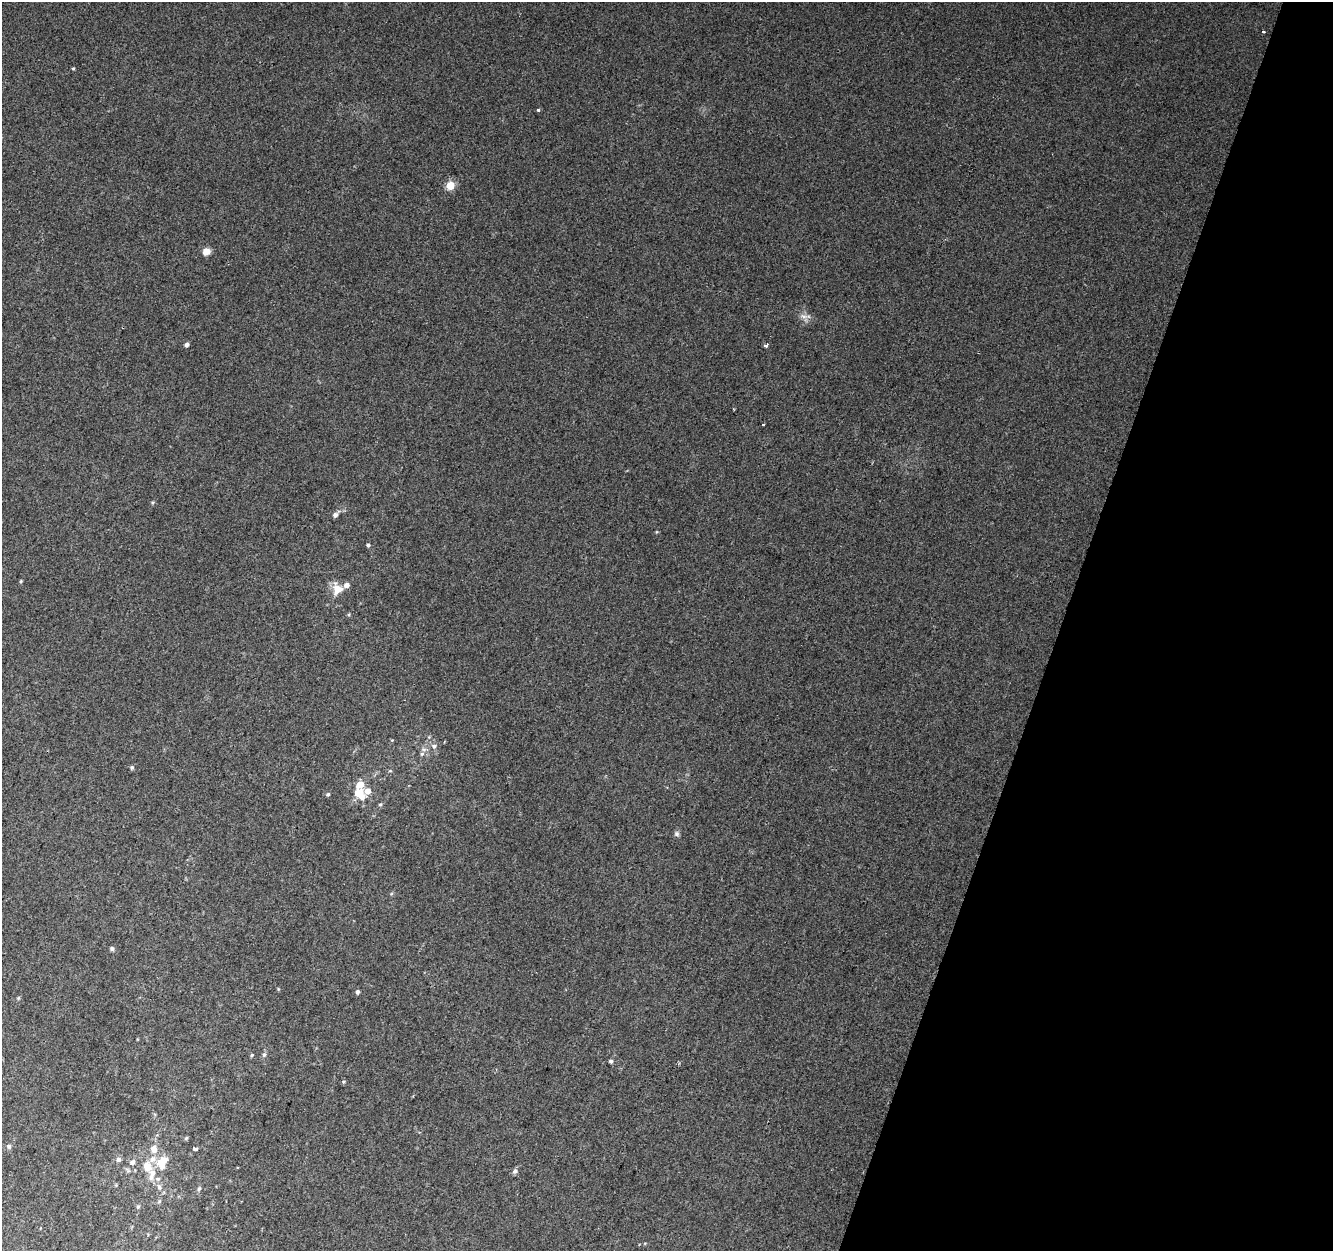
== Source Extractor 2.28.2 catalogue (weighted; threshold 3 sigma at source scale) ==
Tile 8 of 4 x 4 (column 4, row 2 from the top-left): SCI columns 4028-5358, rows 2827-4075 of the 5374 x 5589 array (HDU 1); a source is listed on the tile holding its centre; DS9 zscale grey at full resolution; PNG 1335 x 1253 px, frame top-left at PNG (2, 2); no overlay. Shown black and unused: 20% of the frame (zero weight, under 2 of 3 exposures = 2% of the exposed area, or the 3 px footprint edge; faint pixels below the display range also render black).
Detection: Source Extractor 2.28.2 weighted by HDU 2 'WHT'; one run over the whole footprint, this tile lists its part. Background 0.0855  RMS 0.011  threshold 0.0512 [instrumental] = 3 sigma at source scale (4.5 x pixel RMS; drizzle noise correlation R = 1.50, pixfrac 1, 0.0396/0.0396 arcsec/px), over >= 5 px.
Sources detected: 48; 7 inside a brighter listed object's ellipse — not listed separately; the other 41 listed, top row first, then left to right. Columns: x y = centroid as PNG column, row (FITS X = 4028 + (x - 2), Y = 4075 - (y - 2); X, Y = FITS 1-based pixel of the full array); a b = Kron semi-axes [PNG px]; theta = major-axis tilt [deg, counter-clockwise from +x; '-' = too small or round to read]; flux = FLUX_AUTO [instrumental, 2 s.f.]
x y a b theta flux
1263 32 3 3 - 3.6
73 68 5 3 - 1.1
539 110 3 3 - 3
450 185 8 8 - 13
206 251 9 8 - 7
804 316 10 5 -21 4.3
187 345 5 4 - 3.4
766 345 4 3 - 3.9
763 425 3 3 - 2.2
335 515 6 6 - 3.9
368 545 5 4 - 1.8
21 581 4 4 - 1.1
337 589 14 13 - 14
434 746 7 7 - 3.1
422 754 6 5 - 2.2
132 767 6 5 - 2.1
328 794 5 4 - 1.4
359 794 15 10 -48 20
380 804 5 4 - 1.5
677 834 7 6 - 2.6
112 948 5 5 - 2.2
278 989 5 3 - 0.98
357 992 5 5 - 2.7
18 998 6 4 71 1.2
252 1055 5 4 - 1.4
264 1055 7 6 - 2.5
611 1061 6 5 - 1.9
343 1082 5 4 - 1.4
186 1138 5 4 - 1.5
9 1146 6 6 - 2.4
154 1149 10 8 87 8.4
194 1149 4 3 - 3.6
119 1159 6 5 - 4
132 1162 7 6 - 4.3
162 1163 18 13 70 18
147 1167 14 11 -69 14
515 1171 7 6 - 2.9
159 1187 8 5 -69 3.2
199 1189 6 4 68 1.8
159 1201 6 5 - 1.7
138 1206 6 4 62 1.8